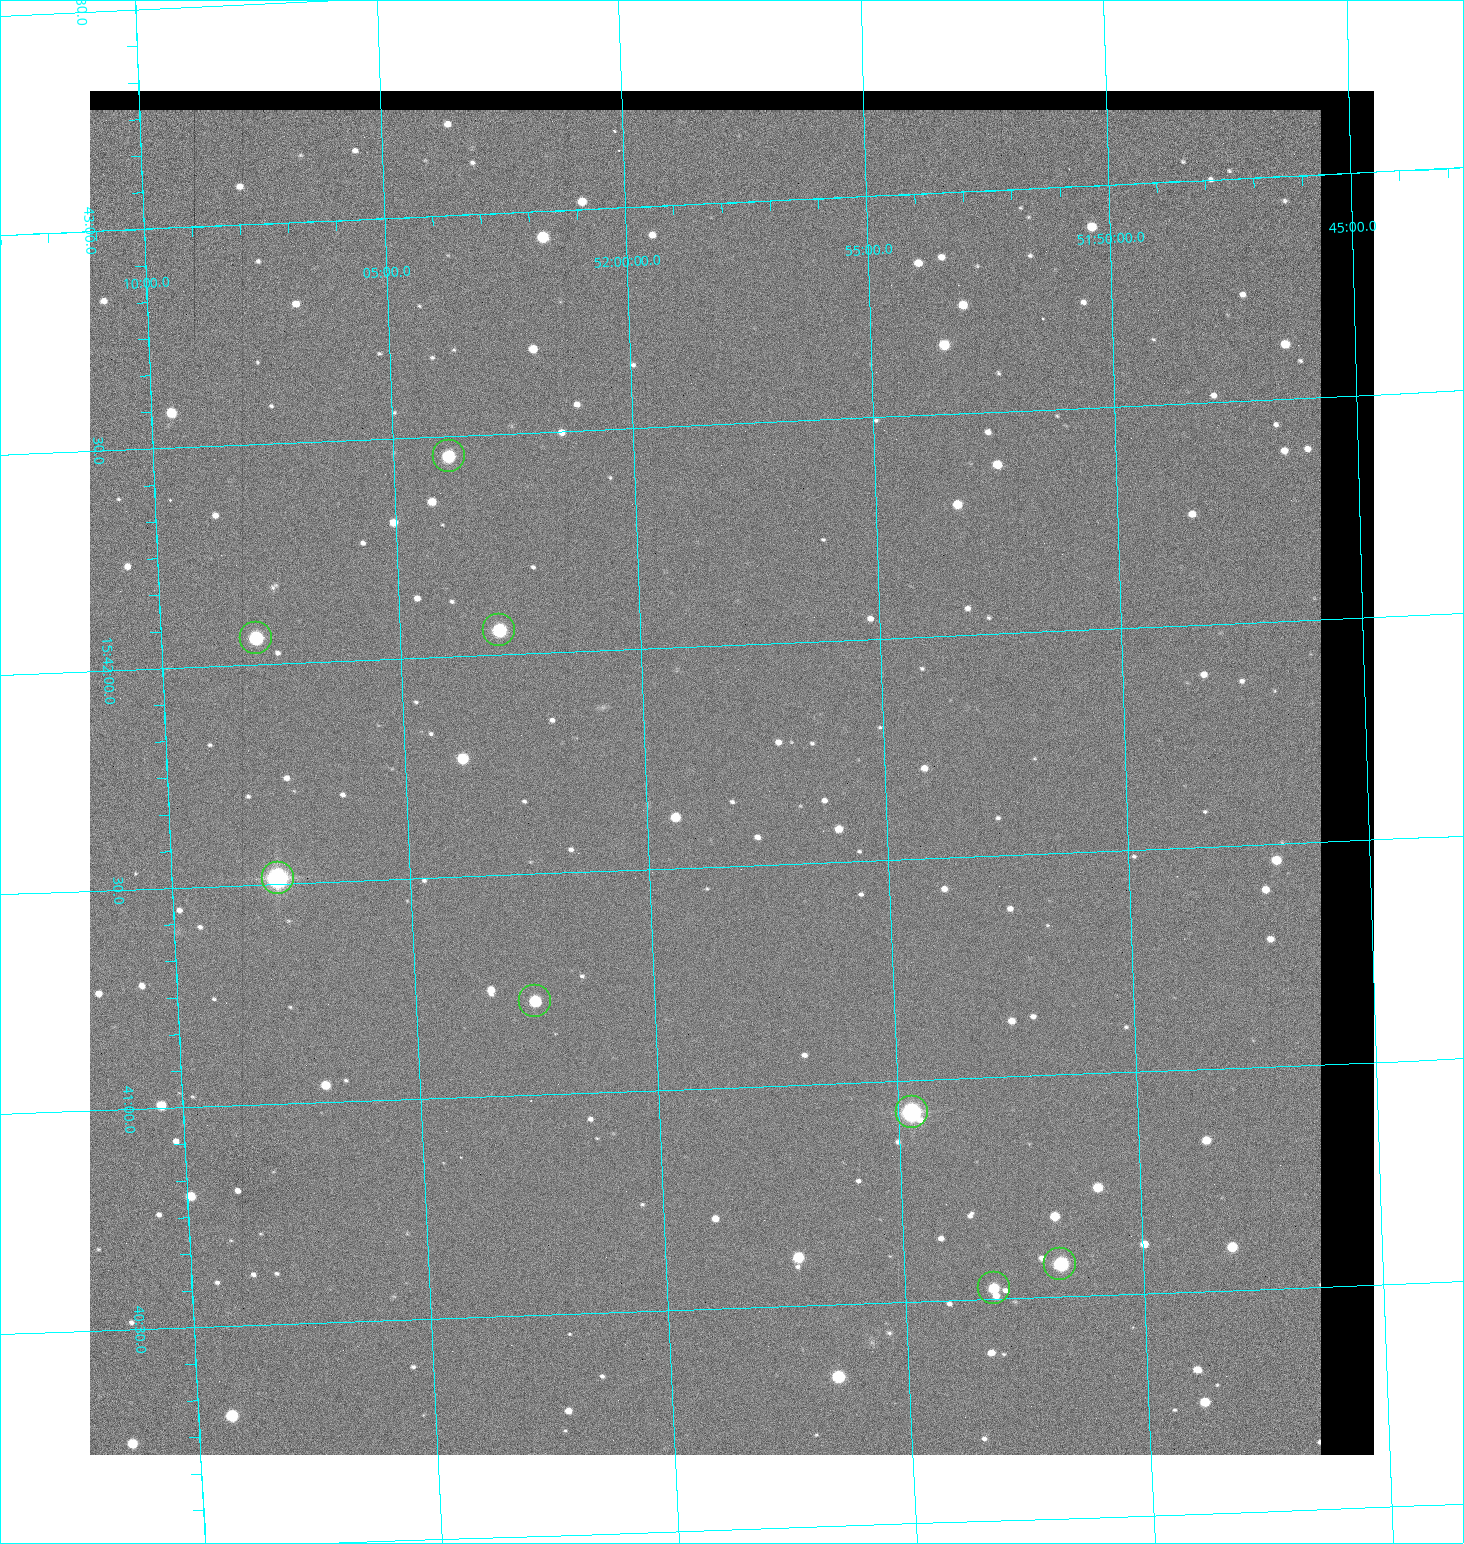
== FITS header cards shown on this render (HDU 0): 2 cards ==
NAXIS1  =                 1284 / length of data axis 1
NAXIS2  =                 1364 / length of data axis 2

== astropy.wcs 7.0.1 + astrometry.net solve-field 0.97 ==
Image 1284 x 1364 px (HDU 0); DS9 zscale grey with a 90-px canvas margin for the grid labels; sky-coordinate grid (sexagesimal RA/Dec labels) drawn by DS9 from the SOLVED WCS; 8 Tycho-2 reference stars matched to detected sources circled (green)
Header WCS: RA---TAN/DEC--TAN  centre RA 15:41:43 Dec +51:58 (235.43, +51.97 deg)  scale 1.26 arcsec/px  FOV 26.9' x 28.5'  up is +92 deg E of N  parity flipped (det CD > 0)
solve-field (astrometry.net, Tycho-2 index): VERIFIED the header's WCS against the Tycho-2 star catalogue (8 matches, 0 conflicts) and refined it, rather than solving blind
Solved WCS: RA---TAN-SIP/DEC--TAN-SIP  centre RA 15:41:43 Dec +51:58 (235.43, +51.97 deg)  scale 1.25 arcsec/px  FOV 26.8' x 28.5'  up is +92 deg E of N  parity flipped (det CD > 0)
The solver's refit moves the header's centre by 0.41 arcsec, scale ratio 0.9969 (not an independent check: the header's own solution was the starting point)
Tycho-2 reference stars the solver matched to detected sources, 8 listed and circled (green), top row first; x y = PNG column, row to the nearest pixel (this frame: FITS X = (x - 90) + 1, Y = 1364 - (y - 91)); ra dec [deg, ICRS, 3 dp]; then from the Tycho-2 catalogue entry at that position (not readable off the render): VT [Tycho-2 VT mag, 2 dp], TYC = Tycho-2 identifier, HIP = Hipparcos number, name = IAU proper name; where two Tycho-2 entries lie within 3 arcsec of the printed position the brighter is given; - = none
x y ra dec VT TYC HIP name
449 456 235.614 +52.064 11.61 3489-1132-1 - -
499 630 235.514 +52.049 11.19 3489-1407-1 - -
256 638 235.515 +52.133 11.12 3489-1380-1 - -
278 878 235.378 +52.130 9.31 3489-1322-1 76850 -
535 1001 235.303 +52.042 11.52 3489-958-1 - -
912 1112 235.232 +51.912 9.59 3489-824-1 - -
1060 1264 235.143 +51.862 10.97 3489-1016-1 - -
994 1288 235.131 +51.886 12.29 3489-908-1 - -